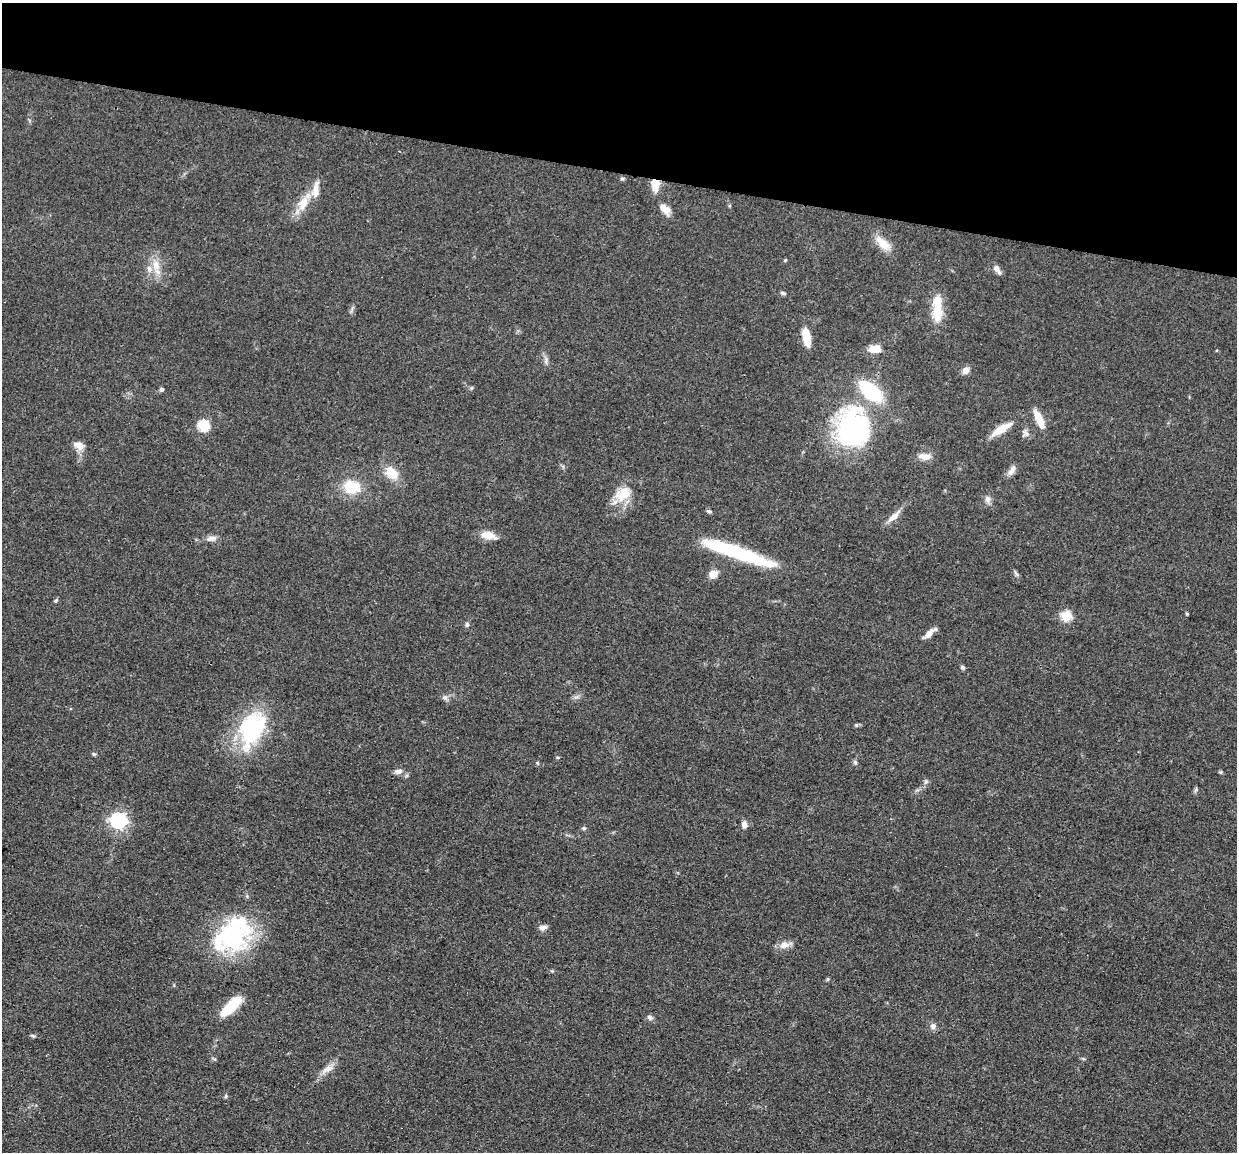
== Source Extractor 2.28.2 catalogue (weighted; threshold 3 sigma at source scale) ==
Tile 2 of 4 x 4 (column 2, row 1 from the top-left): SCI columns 1240-2474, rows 3697-4846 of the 4950 x 4974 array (HDU 1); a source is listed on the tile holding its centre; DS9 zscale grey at full resolution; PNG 1239 x 1154 px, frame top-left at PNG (2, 3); no overlay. Shown black and unused: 15% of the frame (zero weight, under 3 of 4 exposures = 1% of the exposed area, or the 3 px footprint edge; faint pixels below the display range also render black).
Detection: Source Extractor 2.28.2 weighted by HDU 2 'WHT'; one run over the whole footprint, this tile lists its part. Background 0.0475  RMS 0.005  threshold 0.0223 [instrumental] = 3 sigma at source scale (4.5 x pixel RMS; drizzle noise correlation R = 1.50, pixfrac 1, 0.05/0.05 arcsec/px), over >= 5 px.
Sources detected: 70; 2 inside a brighter object's white glare — not listed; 4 inside a brighter listed object's ellipse — not listed separately; the other 64 listed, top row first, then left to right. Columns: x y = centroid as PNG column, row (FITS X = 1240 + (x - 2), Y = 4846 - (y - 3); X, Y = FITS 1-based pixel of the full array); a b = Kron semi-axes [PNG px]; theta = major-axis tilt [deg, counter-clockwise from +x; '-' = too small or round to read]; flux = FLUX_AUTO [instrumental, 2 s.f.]
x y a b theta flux
622 179 5 5 - 0.76
655 184 12 8 -88 8.9
316 190 25 9 80 6.1
303 203 21 12 69 8.9
665 209 14 8 -45 4.3
883 243 21 10 -46 7.6
785 260 4 4 - 0.57
156 265 15 11 -78 6.3
997 269 13 6 -54 2.8
783 293 7 5 -11 0.91
937 314 18 12 88 9.9
806 337 21 8 -78 8.5
875 349 11 7 8 7.8
546 360 10 5 75 1.5
966 370 8 7 - 3.1
471 388 5 5 - 0.69
162 390 5 5 - 0.83
1039 419 21 7 -66 8.6
203 425 6 6 - 39
852 428 47 38 84 79
1001 429 30 8 32 8.4
1025 433 10 9 - 2
78 445 14 9 -26 4.1
925 456 16 8 -3 4
1012 470 15 6 59 2.8
391 473 21 14 -46 8.8
351 487 16 12 -8 16
623 494 24 16 39 11
988 499 10 7 -79 2.1
709 511 6 5 - 0.98
894 516 21 7 45 4.5
489 535 20 9 -14 5.4
211 538 14 7 13 2.7
736 552 76 11 -19 51
713 574 10 9 - 4.4
1016 574 10 4 -52 1.1
56 601 6 5 - 0.76
1187 614 4 3 - 0.52
1066 616 5 5 - 29
467 624 6 5 - 1.1
929 634 14 6 45 4.2
962 667 6 5 - 0.91
445 698 9 6 -33 1.6
856 725 5 5 - 0.7
252 729 42 26 69 51
94 754 6 5 - 0.71
855 762 6 5 - 0.91
398 771 10 6 7 2.3
1220 772 5 4 - 0.67
926 781 8 6 77 1.2
1196 789 7 4 60 0.85
118 820 7 6 - 150
744 825 9 7 -85 2.2
584 828 6 5 - 0.78
543 928 10 6 11 2.2
233 934 37 36 - 56
784 945 14 10 11 3.8
828 979 6 4 89 0.56
231 1006 28 10 44 16
650 1017 8 7 - 1.6
933 1026 7 7 - 2.3
33 1036 7 4 -30 0.69
328 1069 18 9 28 4.2
226 1096 5 5 - 0.71
Overlapping masked pixels (flux is a lower limit): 1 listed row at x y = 655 184